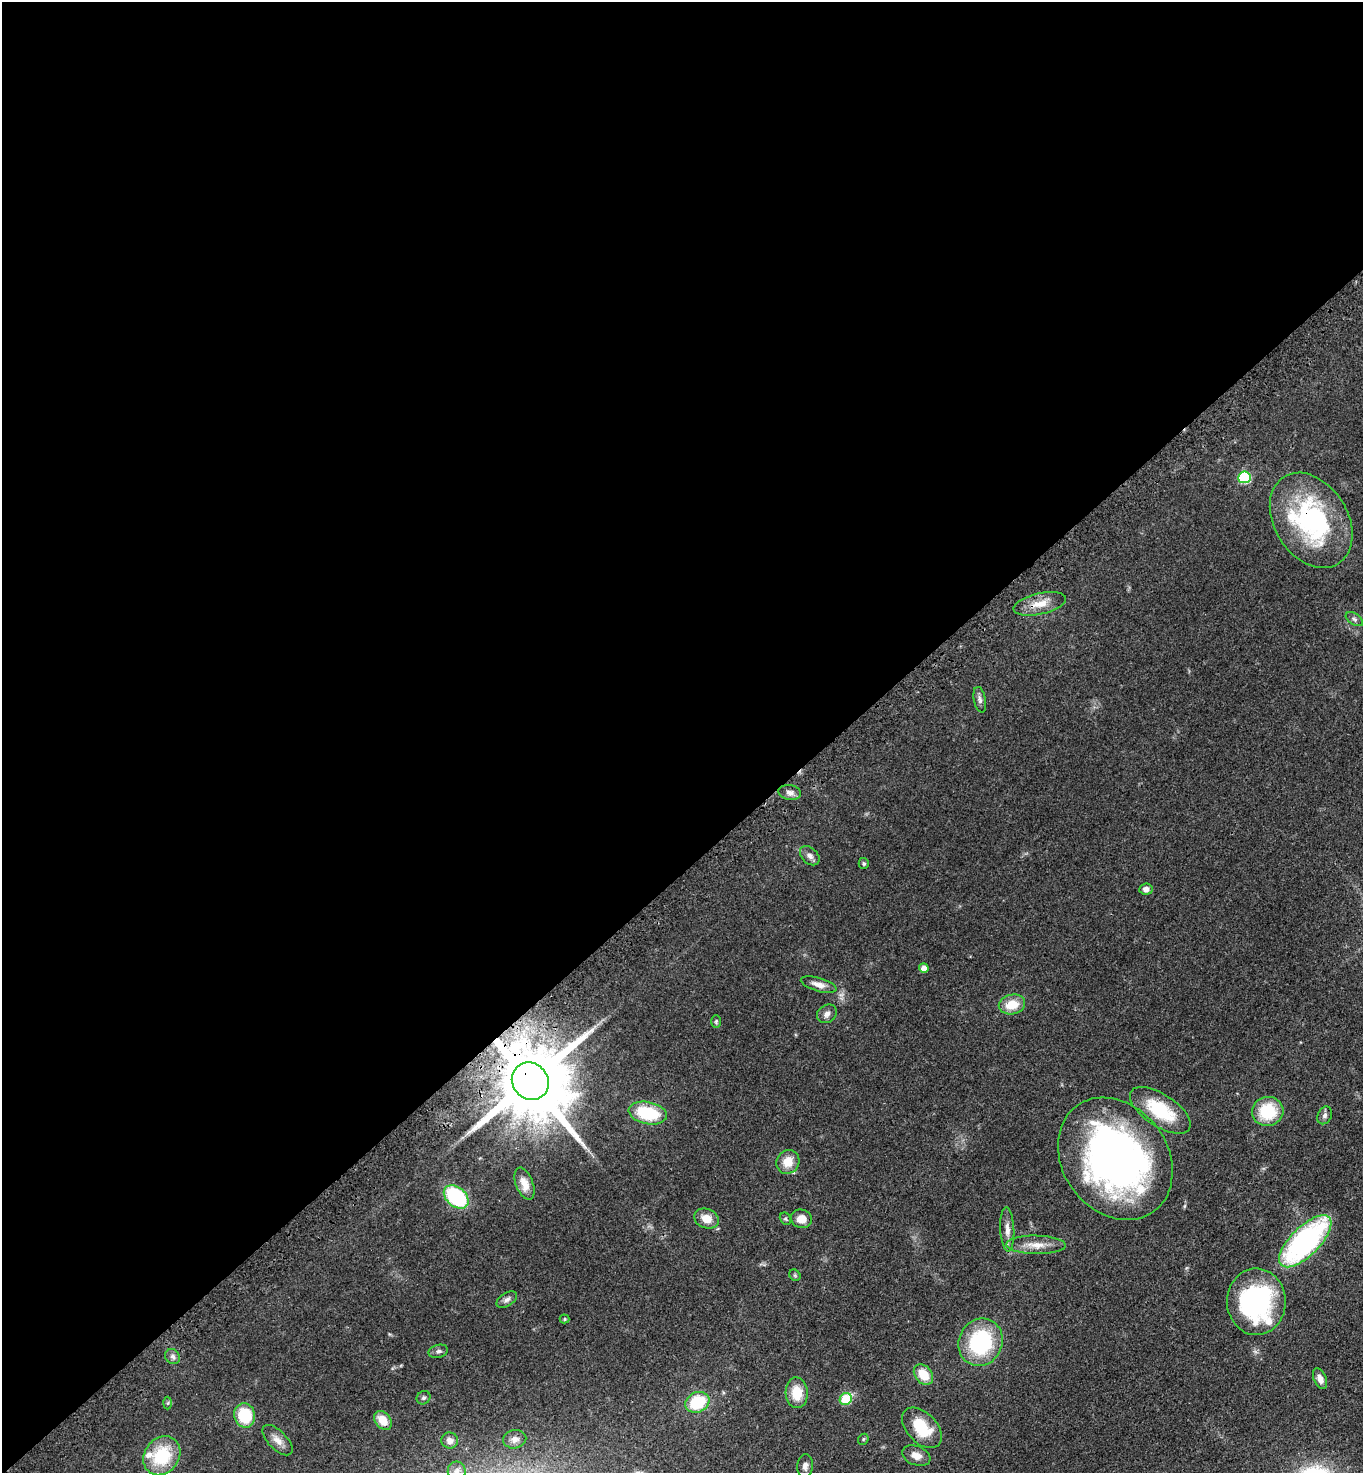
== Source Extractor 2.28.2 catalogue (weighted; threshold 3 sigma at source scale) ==
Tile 2 of 4 x 4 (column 2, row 1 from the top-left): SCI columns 1612-2972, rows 4516-5986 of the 6086 x 6089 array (HDU 1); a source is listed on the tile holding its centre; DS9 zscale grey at full resolution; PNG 1365 x 1475 px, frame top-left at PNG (2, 2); each listed source drawn as its Kron ellipse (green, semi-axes under 4 px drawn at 4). Shown black and unused: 59% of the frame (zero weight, under 3 of 4 exposures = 6% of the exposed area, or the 3 px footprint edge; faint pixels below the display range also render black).
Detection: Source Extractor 2.28.2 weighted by HDU 2 'WHT'; one run over the whole footprint, this tile lists its part. Background 0.0454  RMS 0.0052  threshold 0.0235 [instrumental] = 3 sigma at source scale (4.5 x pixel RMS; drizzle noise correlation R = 1.50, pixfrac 1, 0.05/0.05 arcsec/px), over >= 5 px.
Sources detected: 55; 1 inside a brighter listed object's ellipse — not listed separately; the other 54 listed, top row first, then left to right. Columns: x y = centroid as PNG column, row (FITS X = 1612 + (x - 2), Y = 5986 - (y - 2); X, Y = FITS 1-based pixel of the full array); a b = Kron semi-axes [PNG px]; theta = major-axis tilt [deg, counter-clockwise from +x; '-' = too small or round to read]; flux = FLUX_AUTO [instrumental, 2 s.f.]
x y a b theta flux
1244 477 6 6 - 47
1311 520 51 36 -58 84
1040 604 27 10 13 8.2
1354 619 10 5 -34 1.4
980 700 13 6 -79 2
790 792 11 7 -9 2.4
810 856 11 8 -44 2.4
864 863 5 5 - 0.85
1146 889 7 5 5 2.3
924 968 5 4 - 3.3
819 985 18 7 -16 4
1012 1004 13 9 12 9.7
827 1014 10 8 36 2.5
716 1021 6 5 - 0.77
530 1081 19 17 -49 7800
1160 1110 35 16 -33 27
1268 1111 16 14 15 22
648 1113 19 11 -11 28
1325 1115 9 7 64 1.8
1115 1159 65 52 -54 270
788 1162 12 11 - 7.6
524 1184 17 8 -69 5.6
456 1197 14 9 -40 47
706 1218 12 9 -20 6.2
786 1219 6 5 - 0.84
801 1219 11 9 -14 5.5
1007 1229 22 7 -87 4.2
1305 1241 34 14 45 110
1036 1245 30 9 -1 7.5
795 1275 6 5 - 0.74
507 1300 11 6 32 2
1256 1302 33 29 -89 92
565 1319 5 4 - 0.64
981 1342 24 21 65 48
438 1351 10 6 14 1.6
173 1357 8 7 - 1.7
923 1375 11 8 -51 10
1320 1379 11 6 -67 3.6
797 1393 15 11 -86 11
423 1398 7 6 - 1.1
846 1399 6 5 - 22
697 1402 12 10 28 23
168 1403 6 4 88 0.67
245 1415 12 10 -76 21
383 1420 10 7 -51 7.8
922 1428 24 15 -46 19
515 1439 11 9 11 2.8
863 1439 6 5 - 0.67
277 1440 19 9 -45 4.6
450 1441 8 8 - 2.8
162 1456 21 17 53 26
916 1456 15 9 -21 4.3
805 1466 12 8 85 2.4
457 1471 10 9 - 3.2
Overlapping masked pixels (flux is a lower limit): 2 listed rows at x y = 1311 520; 530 1081
Isophote crosses this tile's border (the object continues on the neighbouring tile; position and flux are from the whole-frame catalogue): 1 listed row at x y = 457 1471